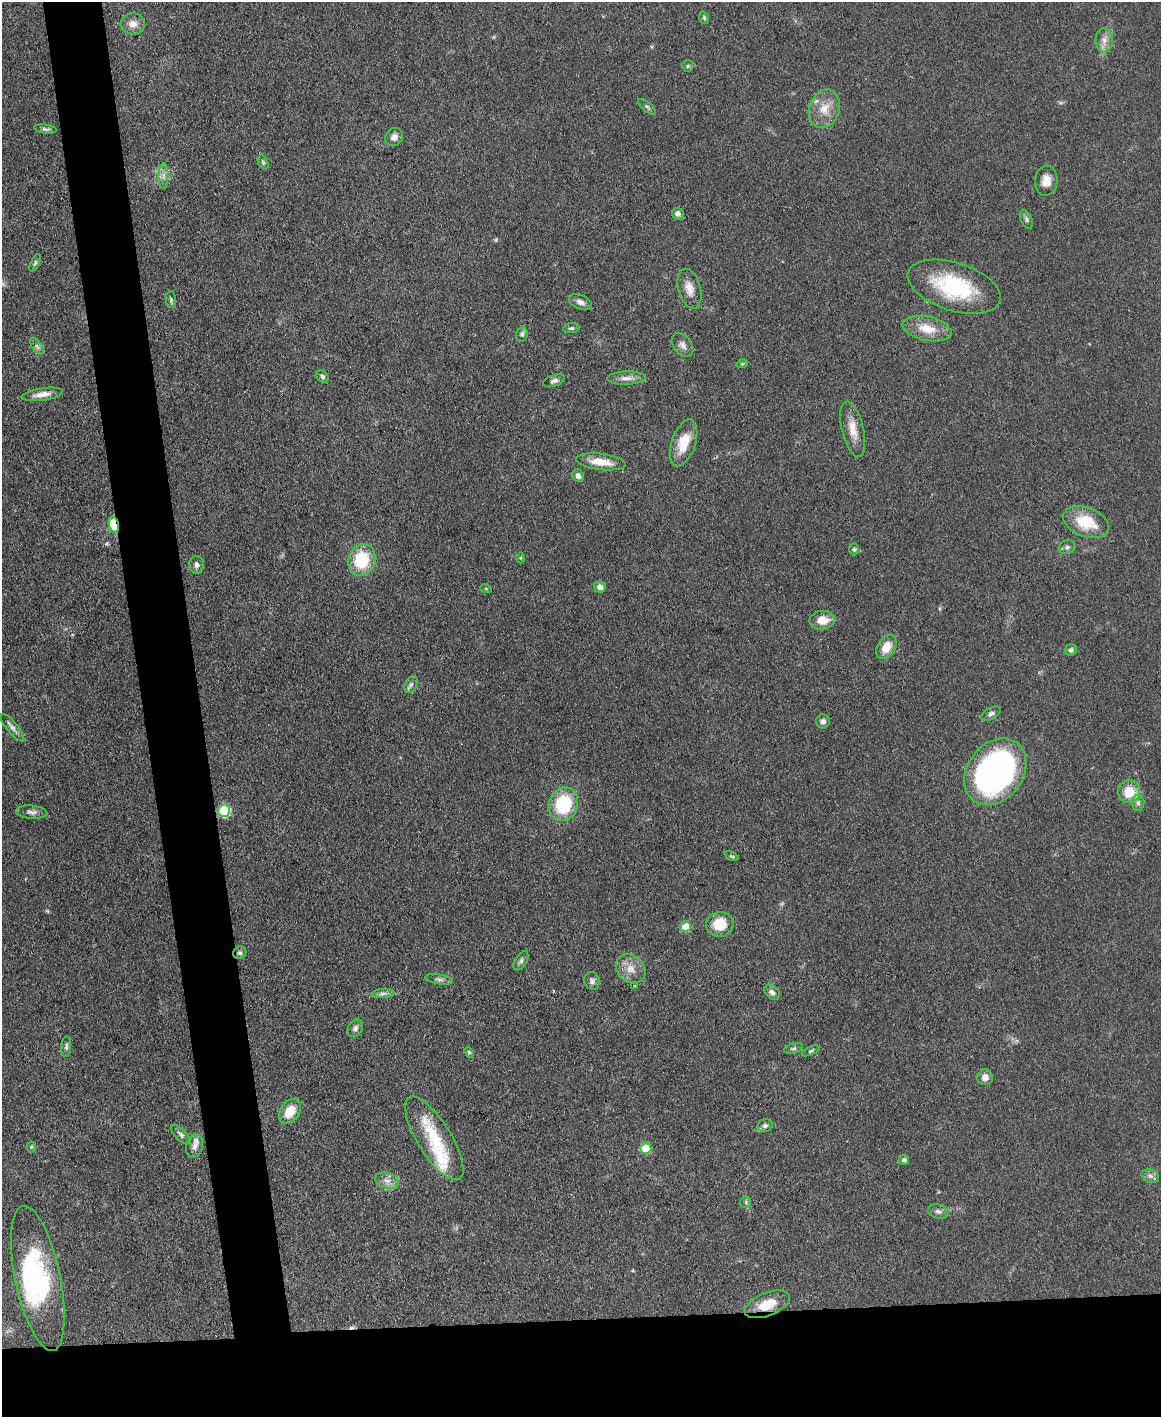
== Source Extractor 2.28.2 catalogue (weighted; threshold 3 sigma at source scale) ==
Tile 11 of 4 x 3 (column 3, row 3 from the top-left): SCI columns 2319-3477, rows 243-1657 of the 4691 x 4623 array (HDU 1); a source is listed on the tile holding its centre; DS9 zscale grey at full resolution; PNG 1163 x 1419 px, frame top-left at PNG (2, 2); each listed source drawn as its Kron ellipse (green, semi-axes under 4 px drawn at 4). Shown black and unused: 12% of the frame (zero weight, under 3 of 4 exposures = <1% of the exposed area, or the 3 px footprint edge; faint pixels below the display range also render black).
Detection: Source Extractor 2.28.2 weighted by HDU 2 'WHT'; one run over the whole footprint, this tile lists its part. Background 0.0795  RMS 0.0056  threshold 0.0253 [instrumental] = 3 sigma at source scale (4.5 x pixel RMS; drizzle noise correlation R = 1.50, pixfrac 1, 0.05/0.05 arcsec/px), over >= 5 px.
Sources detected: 93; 1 too faint to see at this stretch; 2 inside a brighter object's white glare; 2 cosmic-ray / hot-pixel residue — neither listed nor drawn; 3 inside a brighter listed object's ellipse — not listed separately; the other 85 listed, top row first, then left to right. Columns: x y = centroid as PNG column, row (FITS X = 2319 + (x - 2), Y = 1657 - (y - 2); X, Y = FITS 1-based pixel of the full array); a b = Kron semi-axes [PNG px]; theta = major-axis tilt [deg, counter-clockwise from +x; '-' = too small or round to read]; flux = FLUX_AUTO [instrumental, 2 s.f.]
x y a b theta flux
704 18 6 4 -71 0.82
133 24 12 10 -3 5
1104 40 12 8 90 4.1
688 66 6 5 - 0.93
647 107 11 4 -40 1.2
824 109 19 15 71 9.9
45 129 11 4 -7 1.5
394 137 9 8 - 3.1
263 162 8 5 -65 1.2
164 176 13 5 90 2.9
1046 181 15 11 86 5.8
678 214 6 5 - 2.8
1026 219 10 5 -66 1.4
35 263 9 4 64 1
954 287 48 24 -18 49
689 289 20 11 -74 6.2
171 300 8 5 -88 1.2
580 302 12 7 -21 2.6
571 328 8 5 7 1.2
927 329 25 12 -12 11
522 334 7 6 - 1.5
683 345 13 9 -52 3.1
37 346 9 4 -54 1.7
742 364 5 3 - 0.59
323 377 7 5 -46 1.2
626 378 19 6 2 4.2
554 381 11 5 19 1.8
42 394 21 6 8 4.8
853 429 28 11 -77 8.8
684 443 24 12 71 14
601 462 25 8 -7 10
578 476 6 5 - 2.4
1086 522 24 14 -20 20
114 525 8 5 -73 53
1067 547 8 6 16 1.7
854 549 6 5 - 0.93
521 558 5 3 - 0.68
362 560 16 13 71 27
197 565 9 7 89 2.1
600 587 6 5 - 3.2
486 589 6 3 -19 0.55
822 620 12 9 5 8.8
886 647 13 9 57 8.6
1071 650 6 5 - 1.7
411 685 9 5 63 1.6
991 714 10 6 29 2
823 721 7 7 - 1.9
12 728 17 5 -51 2.7
995 772 36 28 53 220
1129 792 11 11 - 13
1138 803 8 6 -88 1.8
563 804 17 14 69 34
224 811 6 6 - 50
32 812 15 6 -5 2.6
732 856 7 4 -26 0.8
720 924 13 12 - 14
685 926 5 5 - 12
240 953 7 6 - 1.4
521 961 10 5 58 1.7
631 969 16 13 -41 6.9
439 979 14 5 -10 1.9
592 981 9 7 -75 2
635 985 2 2 - 0.48
772 992 9 6 -39 2.3
383 993 11 4 5 2.1
355 1028 9 7 54 2.1
66 1047 10 5 87 1.4
793 1048 9 5 17 1.3
811 1051 9 4 24 0.95
469 1052 5 4 - 0.79
985 1077 8 7 - 3.4
290 1111 14 9 54 10
765 1126 8 6 20 2
181 1134 13 5 -45 1.9
434 1138 48 17 -58 31
195 1146 12 8 73 3.3
31 1147 5 5 - 0.67
646 1148 5 5 - 19
904 1160 5 5 - 1.5
1150 1176 9 6 -16 2.1
387 1181 12 8 -18 3.5
746 1202 6 5 - 0.92
938 1211 10 7 -18 2.2
38 1278 74 22 -78 71
767 1304 24 11 22 12
Overlapping masked pixels (flux is a lower limit): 3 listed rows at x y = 114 525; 224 811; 767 1304